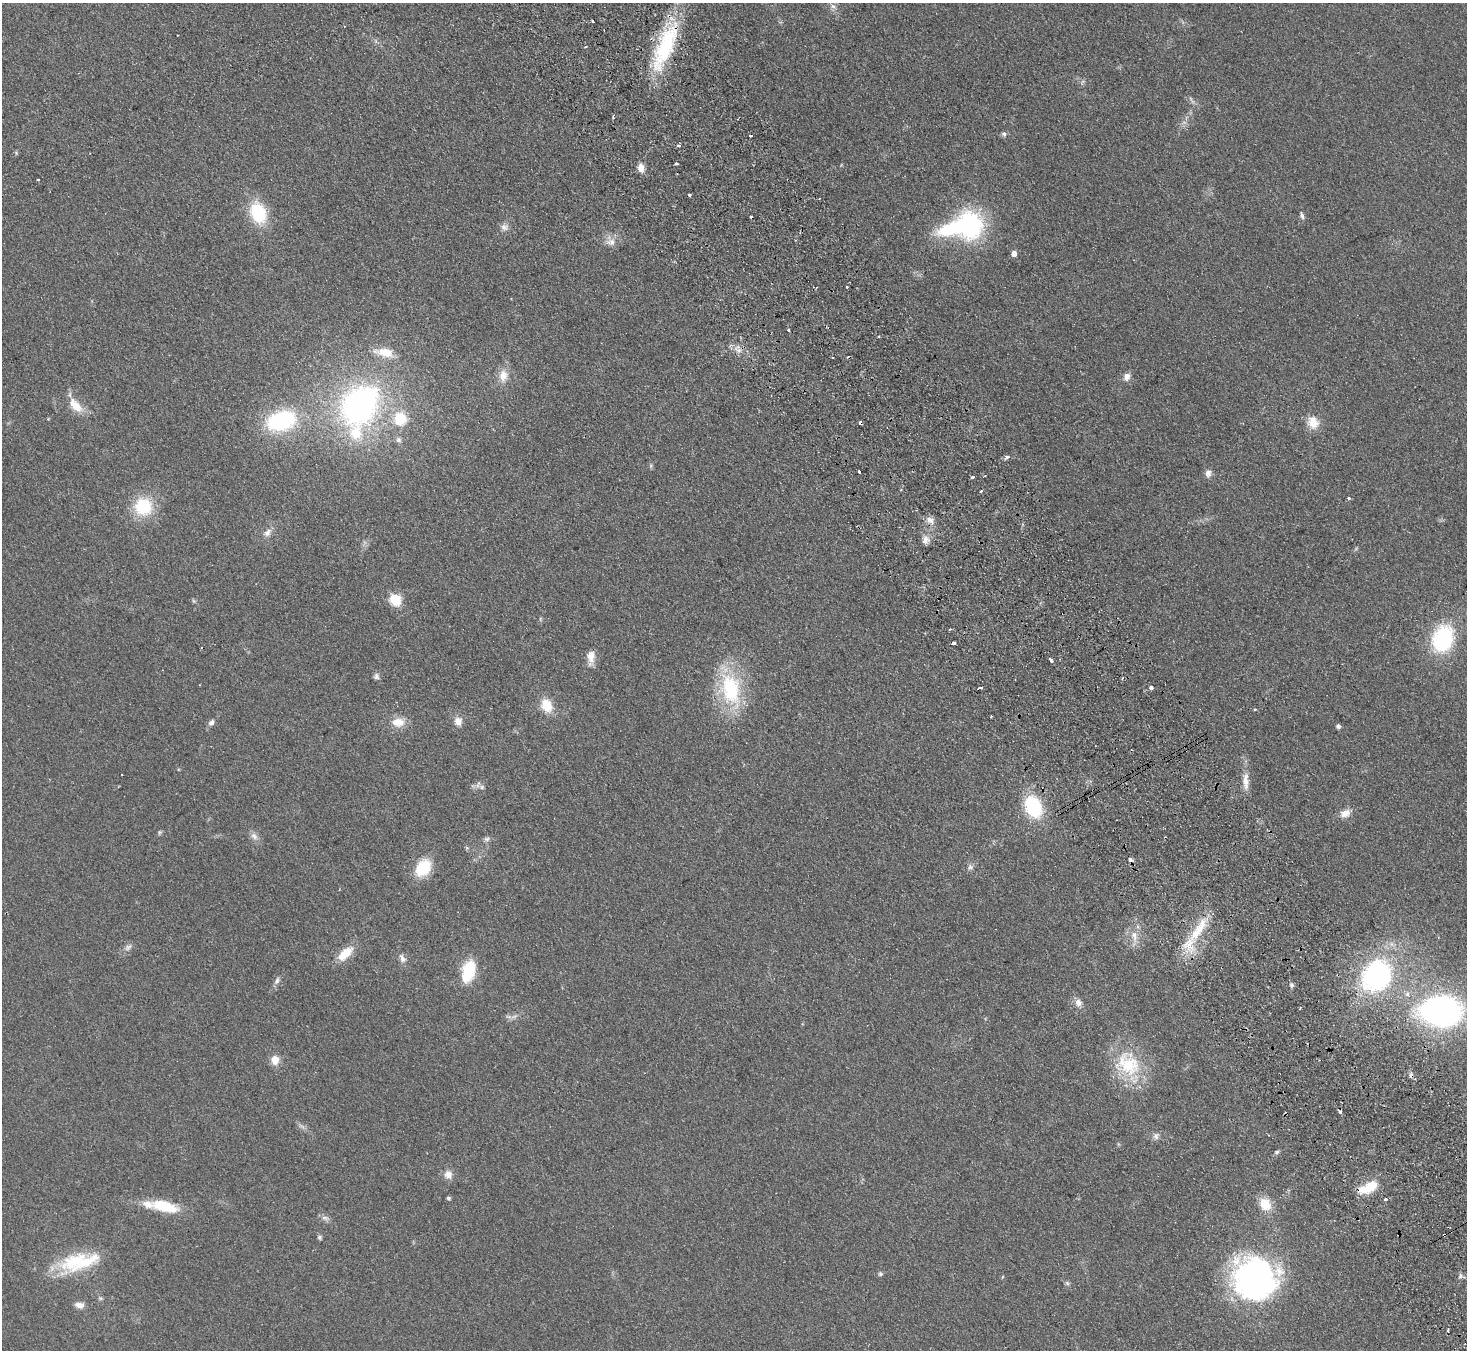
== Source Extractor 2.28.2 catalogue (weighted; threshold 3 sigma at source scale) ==
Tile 6 of 4 x 4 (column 2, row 2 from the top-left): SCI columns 1515-2979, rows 2892-4239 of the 5958 x 5920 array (HDU 1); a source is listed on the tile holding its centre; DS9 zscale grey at full resolution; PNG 1469 x 1352 px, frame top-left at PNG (2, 3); no overlay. Shown black and unused: <1% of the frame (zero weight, under 2 of 3 exposures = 3% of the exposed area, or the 3 px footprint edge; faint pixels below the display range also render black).
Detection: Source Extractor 2.28.2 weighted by HDU 2 'WHT'; one run over the whole footprint, this tile lists its part. Background 0.113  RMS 0.012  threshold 0.0527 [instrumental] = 3 sigma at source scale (4.5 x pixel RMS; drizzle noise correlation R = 1.50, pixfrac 1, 0.05/0.05 arcsec/px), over >= 5 px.
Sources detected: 122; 2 too faint to see at this stretch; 2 inside a brighter object's white glare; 8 cosmic-ray / hot-pixel residue — not listed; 7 inside a brighter listed object's ellipse — not listed separately; the other 103 listed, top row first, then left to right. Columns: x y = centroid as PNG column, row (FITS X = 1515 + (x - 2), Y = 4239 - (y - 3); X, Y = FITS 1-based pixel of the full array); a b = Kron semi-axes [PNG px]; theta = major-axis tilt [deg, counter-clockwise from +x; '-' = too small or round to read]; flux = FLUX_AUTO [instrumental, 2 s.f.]
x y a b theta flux
833 6 9 5 -30 3.8
592 21 3 3 - 2.5
585 47 3 2 - 2
665 47 65 21 67 100
1082 82 9 4 77 2.1
1004 134 7 6 - 2.6
679 145 4 3 - 2.6
16 153 6 4 -58 1.3
676 164 3 3 - 4.8
641 168 9 6 -80 9.9
38 179 3 3 - 3
689 195 3 3 - 10
258 213 19 13 -69 67
1302 215 10 5 -76 3.2
751 217 3 3 - 1.8
970 225 26 23 -85 150
504 227 11 9 -28 5.5
795 240 3 2 - 1.5
611 242 14 10 2 9.2
1014 253 5 5 - 7.5
847 287 3 2 - 1.5
788 330 3 2 - 2
739 350 7 6 - 4.5
385 352 25 11 -10 20
832 358 3 2 - 1.2
503 376 16 11 83 14
1127 377 10 8 59 6.7
75 405 21 10 -48 20
360 405 42 32 54 330
400 419 14 13 - 34
281 421 24 16 16 140
860 422 4 3 - 6.8
1313 422 17 14 -66 16
398 440 8 7 - 3.8
1007 457 5 4 - 5.1
859 472 3 3 - 4.9
1208 473 9 7 86 5.8
985 476 3 2 - 1.2
973 477 3 3 - 3.2
981 491 3 3 - 1.7
1349 498 3 3 - 3
143 507 18 18 - 56
930 520 12 8 -44 7.2
267 533 13 8 53 6.8
926 540 13 10 84 7.6
395 600 6 6 - 97
194 601 6 4 -70 1.5
1443 638 34 25 70 89
953 643 4 3 - 4
591 657 20 9 87 12
1051 660 3 3 - 15
376 676 8 7 - 3.4
1151 688 3 3 - 23
730 689 40 24 -78 95
546 706 16 12 -66 23
1255 709 4 3 - 1.2
991 717 3 2 - 1.2
458 721 11 10 - 8.8
211 722 8 6 45 3.9
398 722 17 11 0 15
1338 726 4 4 - 3.4
1245 781 28 8 -88 13
482 787 8 6 -16 3.6
1033 807 18 13 -66 92
1345 813 13 9 24 10
160 832 7 5 73 1.8
254 836 12 7 -46 6
487 839 8 6 2 3
970 867 8 7 - 3.5
423 868 16 12 52 47
1195 933 27 12 57 32
1134 936 15 9 -88 12
128 947 12 6 41 4.7
345 953 21 10 42 23
402 958 13 7 -59 5.5
468 971 21 11 74 55
1376 976 32 26 51 210
277 980 10 6 71 4.1
1291 985 6 6 - 2.5
1078 1003 10 9 - 6.7
1439 1009 52 33 12 240
275 1060 9 8 - 13
1128 1064 40 33 -46 70
301 1126 11 4 -33 3.3
1156 1136 10 8 61 4.8
1277 1152 6 5 - 2.1
448 1174 11 11 - 8.6
1369 1187 23 12 34 26
448 1198 4 4 - 2.5
1386 1199 3 3 - 4.1
1265 1204 17 14 -50 20
164 1206 37 13 -13 38
325 1218 11 6 -18 4.2
1444 1235 3 3 - 1.6
319 1237 6 5 - 2.2
74 1261 51 20 27 61
880 1274 6 5 - 2
1460 1276 7 5 59 2.5
1255 1279 40 39 - 390
1067 1283 6 6 - 2.2
100 1298 6 4 -43 1.8
79 1305 12 7 -6 6.7
1447 1330 3 3 - 8.4
Overlapping masked pixels (flux is a lower limit): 2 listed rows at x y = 665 47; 1444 1235